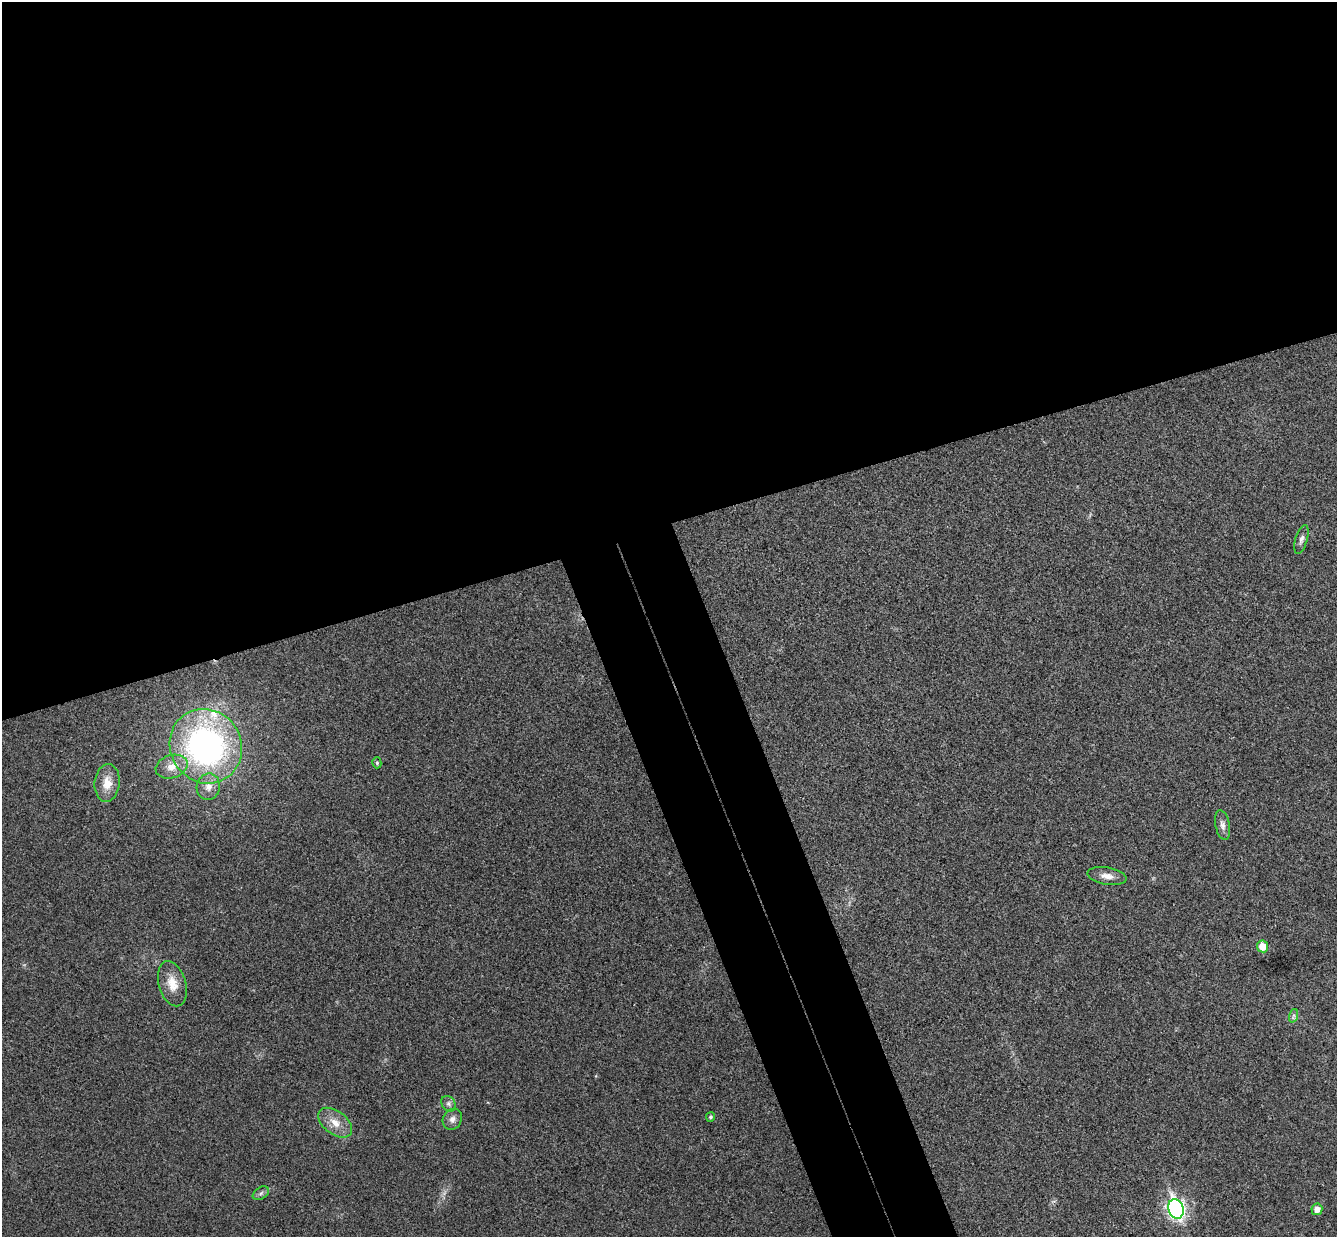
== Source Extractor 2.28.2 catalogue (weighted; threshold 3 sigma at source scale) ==
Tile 2 of 4 x 4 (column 2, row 1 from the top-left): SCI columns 1390-2724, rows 3876-5110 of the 5452 x 5404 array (HDU 1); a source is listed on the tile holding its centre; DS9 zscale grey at full resolution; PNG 1339 x 1239 px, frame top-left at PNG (2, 2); each listed source drawn as its Kron ellipse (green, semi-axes under 4 px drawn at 4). Shown black and unused: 48% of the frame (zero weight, under 3 of 4 exposures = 6% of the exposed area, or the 3 px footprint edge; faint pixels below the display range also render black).
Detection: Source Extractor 2.28.2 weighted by HDU 2 'WHT'; one run over the whole footprint, this tile lists its part. Background 0.0357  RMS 0.0062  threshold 0.0277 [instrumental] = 3 sigma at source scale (4.5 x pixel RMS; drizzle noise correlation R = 1.50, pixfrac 1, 0.05/0.05 arcsec/px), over >= 5 px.
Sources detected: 20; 1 too faint to see at this stretch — neither listed nor drawn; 1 inside a brighter listed object's ellipse — not listed separately; the other 18 listed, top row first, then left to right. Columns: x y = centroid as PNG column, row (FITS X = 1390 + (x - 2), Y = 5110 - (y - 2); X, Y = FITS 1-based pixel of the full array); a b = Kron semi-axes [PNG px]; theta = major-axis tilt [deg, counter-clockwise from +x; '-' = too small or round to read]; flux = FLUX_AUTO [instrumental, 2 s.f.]
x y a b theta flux
1301 539 15 6 73 2.7
206 746 38 35 -60 190
377 763 5 4 - 1.1
172 767 16 11 18 8
107 783 19 12 84 9.5
208 787 13 11 77 5.7
1223 825 15 7 -79 3.3
1107 876 20 8 -9 5.5
1263 946 6 5 - 9.3
172 984 23 13 -74 11
1293 1016 7 4 71 1.4
448 1104 8 6 -54 2
710 1117 5 4 - 1.3
452 1119 11 9 62 3.5
335 1123 19 11 -37 8.8
261 1193 9 5 31 1.9
1176 1209 10 7 -71 240
1317 1209 6 5 - 4.9